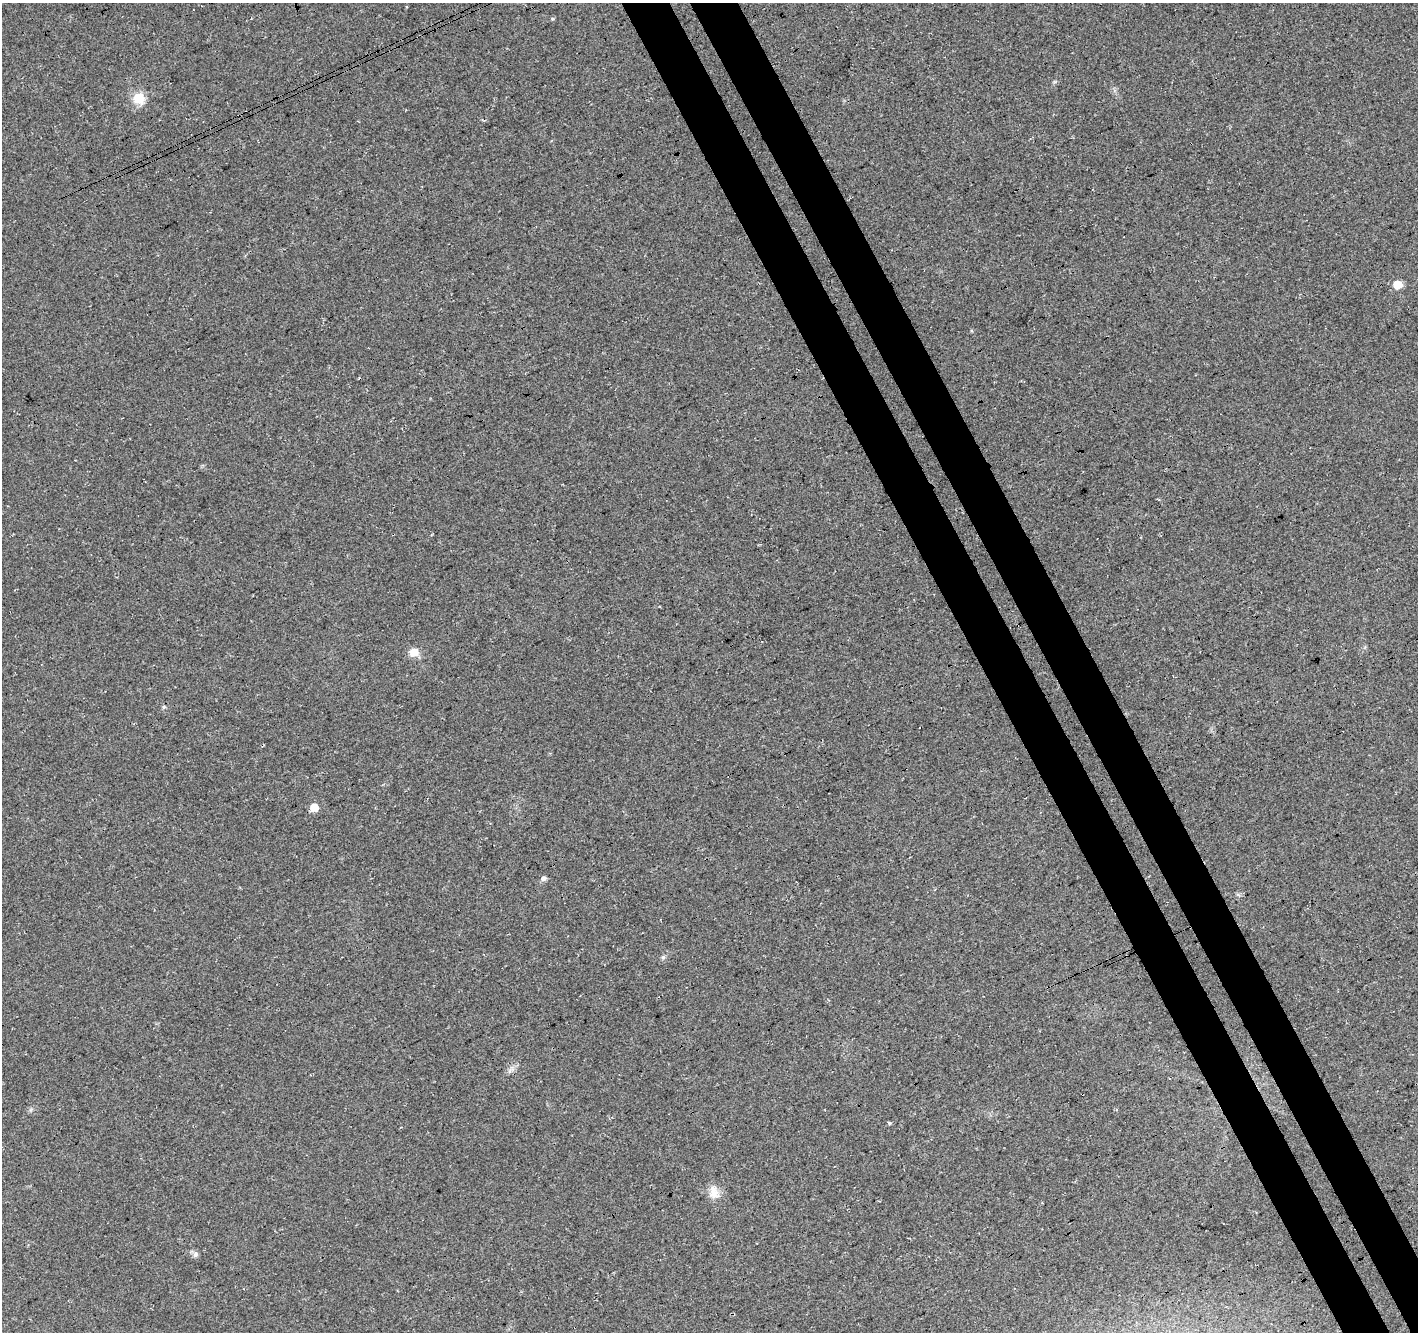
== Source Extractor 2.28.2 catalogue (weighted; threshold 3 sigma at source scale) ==
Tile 6 of 4 x 4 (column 2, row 2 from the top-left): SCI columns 1472-2887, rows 2838-4167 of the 5771 x 5618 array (HDU 1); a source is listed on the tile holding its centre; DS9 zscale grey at full resolution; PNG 1420 x 1334 px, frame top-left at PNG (2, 3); no overlay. Shown black and unused: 7% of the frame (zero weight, under 3 of 4 exposures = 5% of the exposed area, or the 3 px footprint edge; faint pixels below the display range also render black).
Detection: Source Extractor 2.28.2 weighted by HDU 2 'WHT'; one run over the whole footprint, this tile lists its part. Background 0.0916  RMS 0.0093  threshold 0.042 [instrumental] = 3 sigma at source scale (4.5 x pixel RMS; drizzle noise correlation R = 1.50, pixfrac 1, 0.0396/0.0396 arcsec/px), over >= 5 px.
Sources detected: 12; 1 cosmic-ray / hot-pixel residue — not listed; the other 11 listed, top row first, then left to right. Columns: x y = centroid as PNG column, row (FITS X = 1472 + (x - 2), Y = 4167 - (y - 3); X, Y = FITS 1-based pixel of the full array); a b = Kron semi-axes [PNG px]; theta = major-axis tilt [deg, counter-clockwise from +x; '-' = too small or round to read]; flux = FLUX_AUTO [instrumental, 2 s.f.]
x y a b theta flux
552 19 5 4 - 1.1
138 98 6 6 - 50
1397 284 6 5 - 29
414 652 9 8 - 10
164 707 6 5 - 1.4
314 808 5 5 - 19
544 879 7 6 - 2.4
663 957 6 5 - 1.7
890 1123 5 4 - 1.2
714 1192 21 12 -70 10
195 1254 8 7 - 2.8